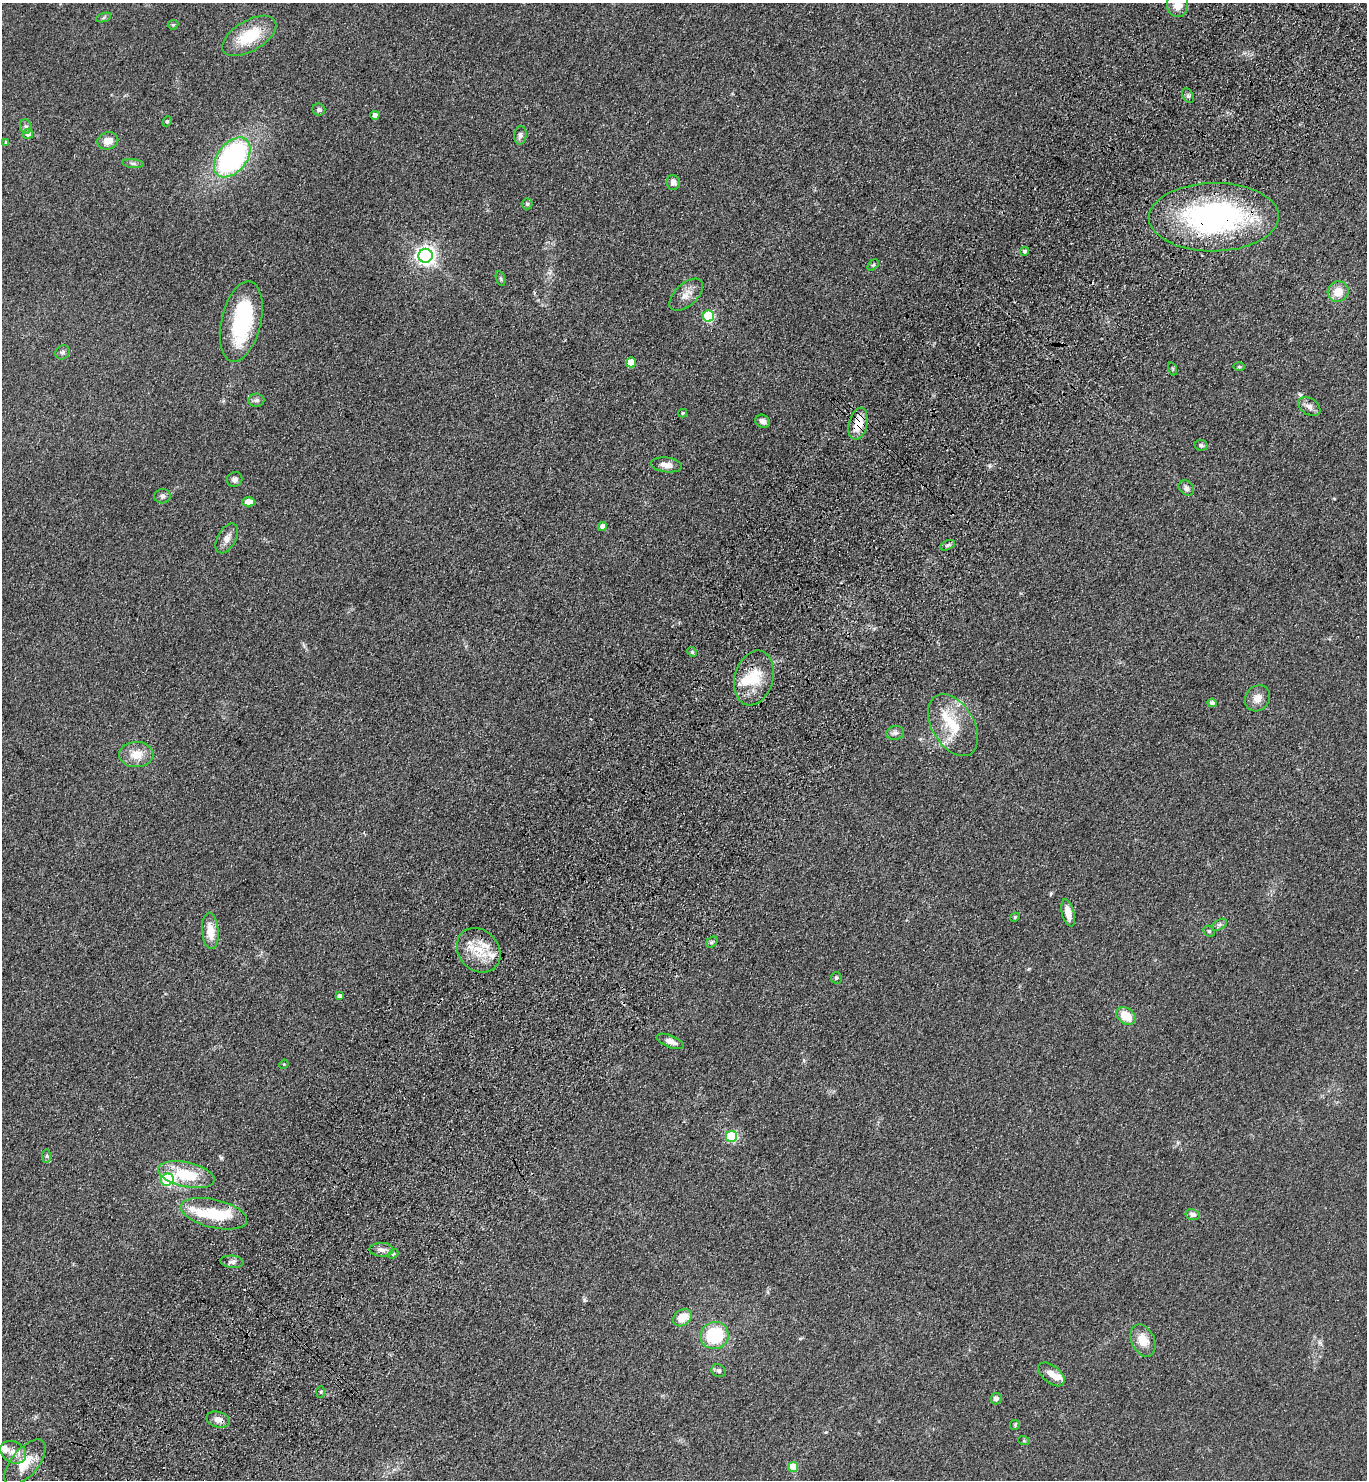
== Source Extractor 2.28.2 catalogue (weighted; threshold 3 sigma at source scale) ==
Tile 10 of 4 x 4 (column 2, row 3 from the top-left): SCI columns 1757-3121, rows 1562-3039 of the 6103 x 6077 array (HDU 1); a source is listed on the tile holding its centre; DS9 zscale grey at full resolution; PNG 1369 x 1482 px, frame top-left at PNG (2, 3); each listed source drawn as its Kron ellipse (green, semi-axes under 4 px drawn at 4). Shown black and unused: <1% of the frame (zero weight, under 3 of 4 exposures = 6% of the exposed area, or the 3 px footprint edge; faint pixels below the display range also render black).
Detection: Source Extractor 2.28.2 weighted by HDU 2 'WHT'; one run over the whole footprint, this tile lists its part. Background 0.0907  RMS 0.0088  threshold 0.0396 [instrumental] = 3 sigma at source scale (4.5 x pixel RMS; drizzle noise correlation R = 1.50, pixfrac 1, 0.05/0.05 arcsec/px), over >= 5 px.
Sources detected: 97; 3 inside a brighter object's white glare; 1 cosmic-ray / hot-pixel residue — neither listed nor drawn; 8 inside a brighter listed object's ellipse — not listed separately; the other 85 listed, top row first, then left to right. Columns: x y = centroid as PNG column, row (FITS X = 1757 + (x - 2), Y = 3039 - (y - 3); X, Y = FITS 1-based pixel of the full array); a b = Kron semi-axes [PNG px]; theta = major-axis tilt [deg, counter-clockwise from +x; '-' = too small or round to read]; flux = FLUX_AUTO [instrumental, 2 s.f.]
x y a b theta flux
1177 4 13 10 -88 11
103 18 8 3 19 1.3
173 25 5 5 - 0.98
249 36 30 15 31 34
1188 95 8 5 -63 1.9
319 110 6 6 - 2
375 115 4 4 - 4.9
167 121 5 4 - 1
26 126 7 5 -68 2.1
28 134 5 5 - 4.3
520 135 9 6 81 2.6
108 141 10 8 14 8.5
6 142 4 4 - 1.2
232 157 23 14 50 170
133 164 10 4 -5 2
673 182 7 7 - 4.3
527 204 5 5 - 1.3
1214 217 65 34 1 200
1024 251 4 4 - 1.9
425 256 7 7 - 430
873 265 6 4 44 1.2
501 278 8 3 -71 1.2
1338 292 10 10 - 12
686 295 20 11 43 8.9
709 316 5 5 - 68
241 321 41 19 77 90
63 352 7 6 - 2.1
631 362 5 5 - 17
1239 367 6 4 0 0.95
1173 369 6 4 -71 1
256 400 8 6 0 2.6
1309 406 12 8 -34 4.5
683 413 4 3 - 1.2
763 421 7 6 - 3.5
858 424 16 9 76 17
1201 445 6 5 - 1.7
666 465 16 7 -7 6.3
235 479 8 7 - 2.8
1186 488 9 6 -43 3.1
162 496 8 7 - 2.5
249 502 6 4 2 9.8
602 526 4 4 - 5.6
227 538 16 9 60 6.3
948 545 8 4 27 1.7
692 652 5 4 - 1.1
754 678 28 19 75 28
1257 698 14 12 50 7.5
1212 703 4 4 - 2.8
953 725 34 21 -59 32
895 733 9 7 10 3
136 755 17 12 -3 13
1068 913 14 6 -76 8
1015 917 5 4 - 0.89
1219 925 8 5 31 1.9
210 931 18 8 -84 13
1209 931 6 5 - 1.3
712 942 6 4 46 1.4
479 950 24 20 -49 23
836 978 5 5 - 1.3
339 996 4 4 - 2.6
1126 1016 11 7 -36 18
670 1041 14 6 -22 5.5
284 1064 5 4 - 0.77
731 1136 6 5 - 76
47 1156 7 4 89 1.4
186 1175 29 12 -12 35
167 1180 6 6 - 93
214 1214 34 14 -13 35
1193 1215 7 5 -12 3.3
381 1250 12 7 -2 4.5
393 1254 5 4 - 1.3
232 1262 11 6 -6 3.4
682 1318 10 7 36 14
715 1335 14 13 - 48
1143 1341 17 11 -65 14
718 1371 7 6 - 2.2
1051 1374 15 8 -39 7.8
321 1392 6 4 86 1.1
996 1399 5 5 - 4.4
218 1420 12 7 -16 5.8
1015 1425 5 5 - 1
1024 1441 6 4 -19 0.91
13 1452 14 10 -31 8.7
25 1462 28 13 50 20
793 1467 5 5 - 24
Overlapping masked pixels (flux is a lower limit): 4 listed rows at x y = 1214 217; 858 424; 214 1214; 218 1420
Isophote crosses this tile's border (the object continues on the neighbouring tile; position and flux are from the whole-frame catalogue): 1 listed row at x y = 1177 4